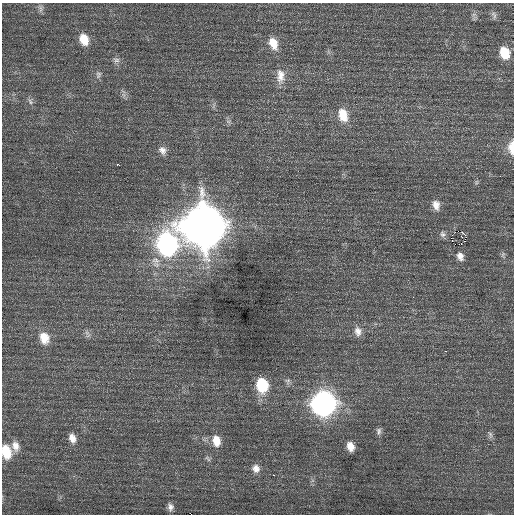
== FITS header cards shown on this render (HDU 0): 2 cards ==
NAXIS1  =                  512 / Axis length
NAXIS2  =                  512 / Axis length

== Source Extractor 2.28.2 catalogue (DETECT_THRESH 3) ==
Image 512 x 512 px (HDU 0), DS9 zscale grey, 1 PNG px = 1 image px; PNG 516 x 516 px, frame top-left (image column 1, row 512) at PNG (2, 3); no overlay
Background 0.334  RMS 0.7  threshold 2.11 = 3 sigma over >= 5 px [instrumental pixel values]
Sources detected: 45; all 45 listed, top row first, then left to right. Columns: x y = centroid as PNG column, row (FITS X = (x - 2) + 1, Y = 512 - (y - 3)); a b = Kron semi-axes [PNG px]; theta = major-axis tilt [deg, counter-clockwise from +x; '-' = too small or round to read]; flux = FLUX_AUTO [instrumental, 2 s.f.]
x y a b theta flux
41 8 12 6 -89 160
474 14 7 4 19 97
494 15 12 6 -67 150
84 39 14 10 -69 730
273 43 16 10 -68 670
504 53 12 9 -74 980
116 60 10 7 0 170
98 75 10 7 66 170
280 76 21 11 90 600
30 102 10 6 -55 150
343 115 17 11 -74 900
228 121 7 4 -18 88
512 147 15 7 89 620
162 150 11 9 -56 270
117 164 3 2 - 150
476 182 7 4 89 70
436 205 12 8 -77 380
203 226 18 15 -77 170000
458 231 2 2 - 8300
443 234 8 8 - 160
465 235 3 2 - 990
461 236 2 2 - 39
452 241 2 2 - 46
167 244 15 12 -85 15000
455 244 2 2 - 69
503 254 7 5 79 92
460 256 7 5 -66 250
358 331 13 10 -80 340
87 333 7 5 -49 140
44 338 16 12 -74 710
445 351 3 2 - 160
288 381 9 7 81 150
262 385 14 11 -79 2000
323 403 14 13 - 23000
379 431 10 7 89 160
490 435 10 5 -81 140
72 438 12 8 -72 370
216 441 14 10 -79 640
15 446 14 9 -74 390
350 446 10 8 -68 450
6 452 14 9 -77 1200
208 458 11 4 -45 110
256 468 11 10 - 330
273 475 3 2 - 180
170 507 10 7 -78 210
At the frame edge (FLAGS 8, measured only in part): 2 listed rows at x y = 512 147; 6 452